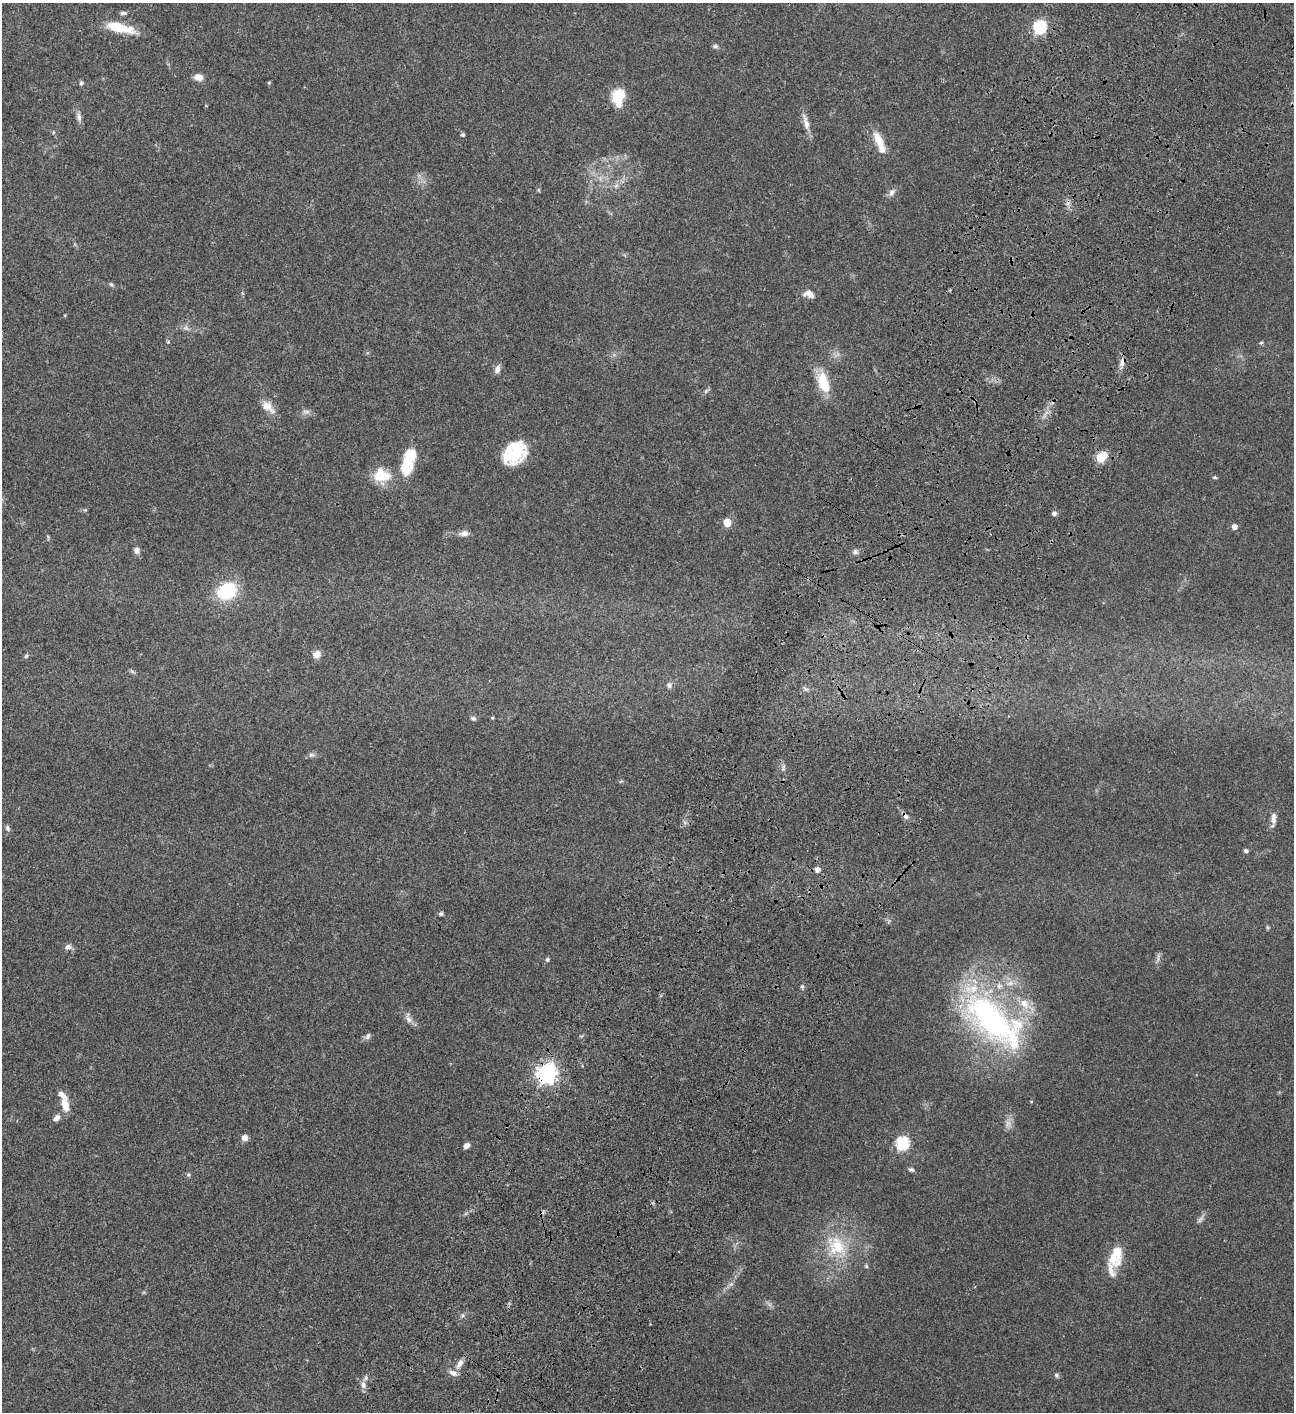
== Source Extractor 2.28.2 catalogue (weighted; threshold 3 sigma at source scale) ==
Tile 10 of 4 x 4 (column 2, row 3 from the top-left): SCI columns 1797-3088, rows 1613-3022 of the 6049 x 6047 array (HDU 1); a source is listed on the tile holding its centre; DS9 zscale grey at full resolution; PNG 1296 x 1414 px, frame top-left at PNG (2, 3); no overlay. Shown black and unused: <1% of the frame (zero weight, under 3 of 4 exposures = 13% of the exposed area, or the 3 px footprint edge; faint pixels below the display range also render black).
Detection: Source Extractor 2.28.2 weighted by HDU 2 'WHT'; one run over the whole footprint, this tile lists its part. Background 0.0655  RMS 0.0059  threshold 0.0266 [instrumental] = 3 sigma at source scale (4.5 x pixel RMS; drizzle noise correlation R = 1.50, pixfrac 1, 0.05/0.05 arcsec/px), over >= 5 px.
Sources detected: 98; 4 too faint to see at this stretch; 1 inside a brighter object's white glare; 1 cosmic-ray / hot-pixel residue — not listed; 13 inside a brighter listed object's ellipse — not listed separately; the other 79 listed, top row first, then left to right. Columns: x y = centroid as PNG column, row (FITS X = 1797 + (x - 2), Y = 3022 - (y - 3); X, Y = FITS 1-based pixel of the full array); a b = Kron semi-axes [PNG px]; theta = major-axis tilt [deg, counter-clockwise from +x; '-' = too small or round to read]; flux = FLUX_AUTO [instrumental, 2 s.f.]
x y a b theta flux
123 13 9 5 0 1.3
1040 27 6 6 - 78
120 28 37 10 -14 16
715 46 7 5 3 1.3
198 77 10 7 -7 4.6
81 83 6 5 - 1.1
269 83 5 4 - 0.68
619 96 16 13 55 15
79 117 15 6 -74 2.5
806 122 27 7 -74 4.9
53 132 6 4 89 0.67
463 135 4 4 - 1.1
879 140 22 9 -63 10
616 186 7 6 - 1.8
539 190 6 4 -71 0.65
892 192 11 7 52 2.5
111 284 7 4 -30 0.97
808 294 12 8 -17 4.6
186 328 8 8 - 2
168 342 5 5 - 0.62
1261 343 6 5 - 0.8
1122 362 15 6 71 3
497 369 11 6 75 2.7
823 382 28 13 -71 15
706 391 8 5 46 1.1
268 407 21 10 -43 6.2
306 412 11 6 -1 2.2
516 452 29 16 50 24
1101 457 8 5 39 32
405 465 29 22 70 17
381 476 21 17 -6 15
1215 477 6 4 -3 0.79
85 510 5 5 - 0.67
1054 513 5 4 - 2.1
727 522 5 5 - 15
1234 527 5 5 - 3.6
464 533 12 8 7 2.8
136 550 8 7 - 2.5
855 552 8 8 - 1.9
227 591 16 13 29 38
316 654 10 9 - 3.2
26 656 7 5 45 1
132 671 9 3 -45 0.91
669 685 8 7 - 1.8
805 689 8 5 -33 1.3
473 718 8 6 -14 1.4
492 718 5 4 - 0.62
311 755 9 6 16 1.6
783 768 9 5 81 1.4
905 816 11 6 -56 2.1
1274 818 14 7 85 3.7
7 828 9 6 -66 1.4
1246 851 6 5 - 1.1
817 869 5 5 - 3.4
441 914 5 5 - 1.1
1267 927 6 4 -71 0.71
68 947 9 7 20 2.4
547 960 5 5 - 1.2
802 986 6 4 0 0.91
409 1019 15 8 -64 3.4
991 1019 86 41 -45 140
367 1036 10 6 56 1.7
547 1073 7 7 - 310
65 1104 17 8 -76 7.8
57 1118 9 6 41 2.8
1008 1124 12 9 73 3.4
244 1138 7 7 - 3.1
902 1143 6 6 - 78
466 1146 6 5 - 3
911 1170 7 5 -15 1.2
188 1175 6 5 - 0.85
1200 1219 16 5 51 2.1
837 1246 34 25 -54 29
1116 1256 30 15 77 15
866 1266 5 5 - 0.84
731 1284 7 5 43 1.4
460 1364 13 7 60 3.6
1056 1375 6 6 - 1.2
363 1385 11 7 -74 2.5
Overlapping masked pixels (flux is a lower limit): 3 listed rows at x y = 1122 362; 905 816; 547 1073